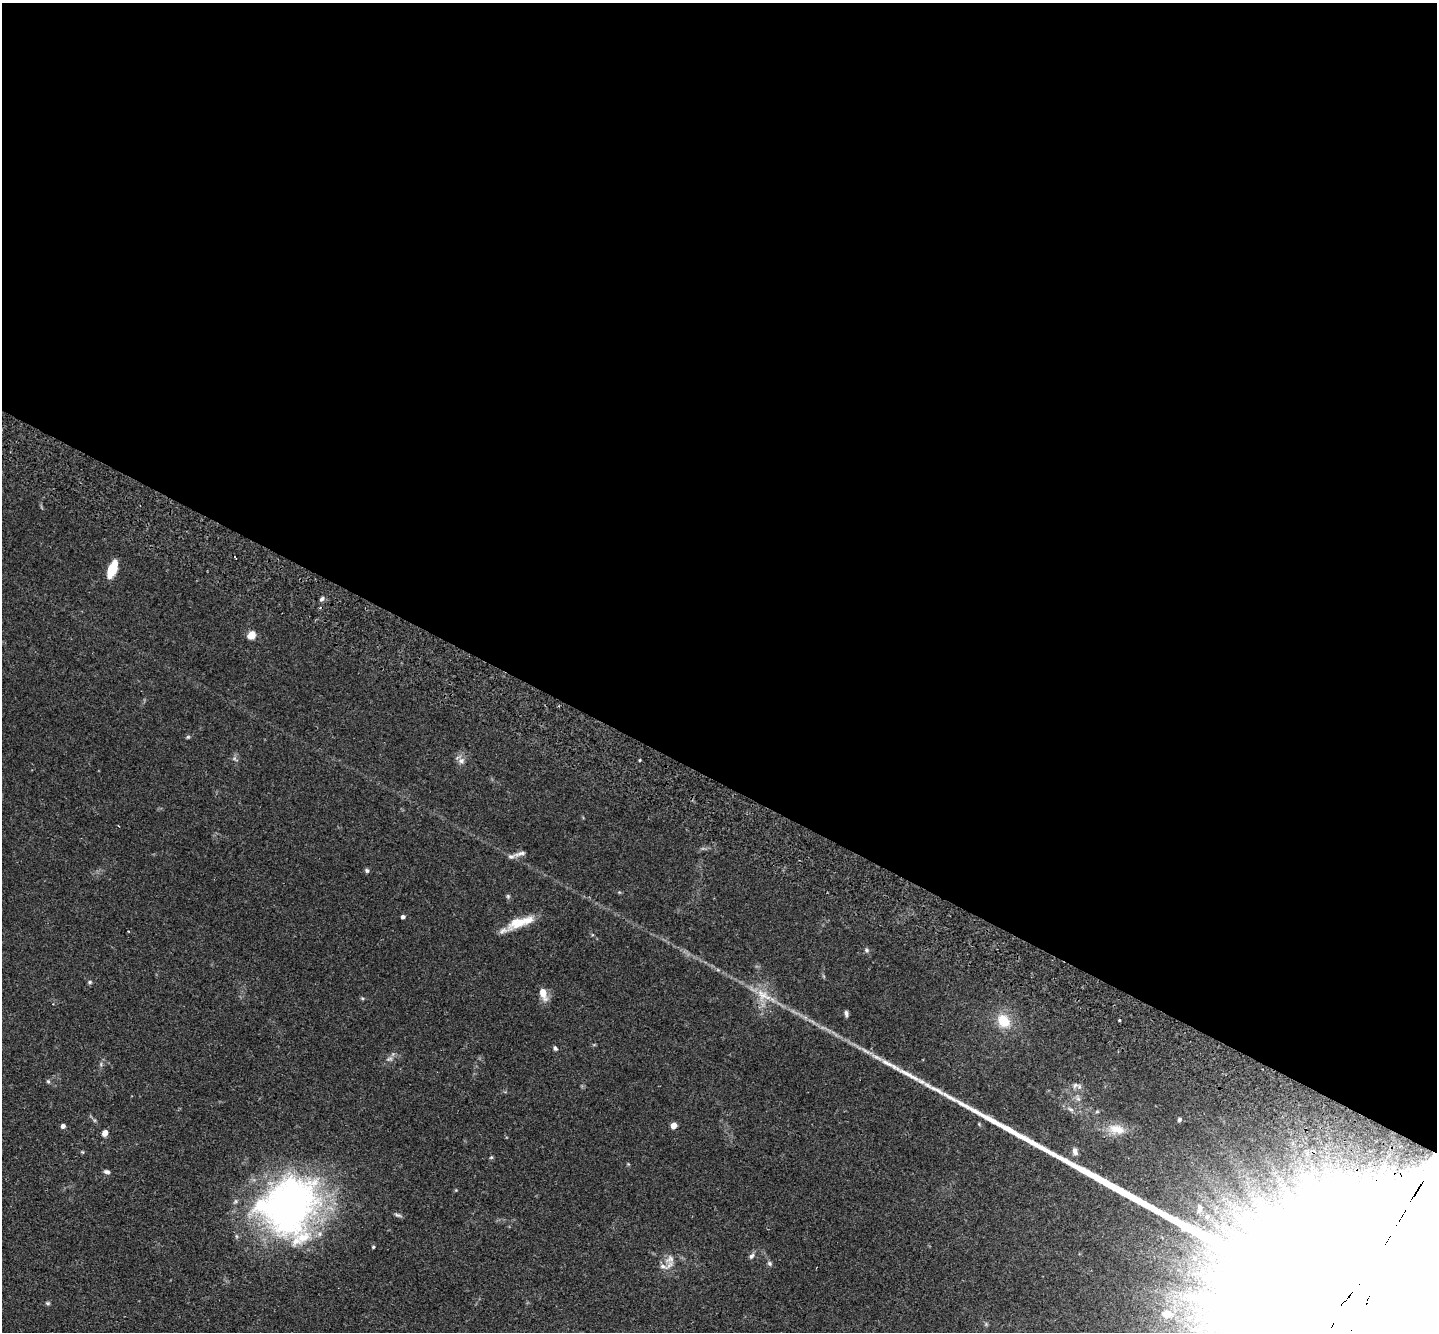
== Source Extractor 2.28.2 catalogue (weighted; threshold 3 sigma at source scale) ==
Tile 3 of 4 x 4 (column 3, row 1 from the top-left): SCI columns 2902-4336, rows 4328-5657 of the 5803 x 5857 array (HDU 1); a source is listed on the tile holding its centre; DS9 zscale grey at full resolution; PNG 1439 x 1334 px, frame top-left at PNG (2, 3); no overlay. Shown black and unused: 59% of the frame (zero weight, under 2 of 3 exposures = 3% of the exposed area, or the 3 px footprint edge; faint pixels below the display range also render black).
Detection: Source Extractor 2.28.2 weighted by HDU 2 'WHT'; one run over the whole footprint, this tile lists its part. Background 0.0804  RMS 0.0057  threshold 0.0255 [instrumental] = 3 sigma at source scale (4.5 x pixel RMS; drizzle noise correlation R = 1.50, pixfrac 1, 0.05/0.05 arcsec/px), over >= 5 px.
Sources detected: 47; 1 long thin detection or spike segment (spike, bleed or trail) — not listed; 4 inside a brighter listed object's ellipse — not listed separately; the other 42 listed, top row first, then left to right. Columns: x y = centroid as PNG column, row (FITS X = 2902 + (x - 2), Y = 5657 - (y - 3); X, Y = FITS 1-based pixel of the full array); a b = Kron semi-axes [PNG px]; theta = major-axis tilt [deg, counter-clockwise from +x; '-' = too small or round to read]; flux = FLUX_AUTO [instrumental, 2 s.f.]
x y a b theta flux
112 569 18 8 68 11
322 599 7 4 28 1.2
251 635 10 7 39 4.9
188 737 5 4 - 0.65
639 760 3 3 - 0.97
461 761 9 8 - 2.3
520 854 22 5 13 3
367 871 6 5 - 1
508 896 6 4 18 0.69
403 917 4 3 - 1.6
518 923 29 14 18 12
866 950 6 5 - 0.98
90 982 5 5 - 0.8
543 993 12 7 -71 6.7
763 995 26 12 -32 11
846 1013 8 4 -84 1.4
1119 1020 3 3 - 1.6
1004 1021 19 15 -54 12
555 1048 6 5 - 1
390 1059 9 4 9 1.2
887 1063 23 6 -27 5.4
48 1081 5 5 - 0.78
1079 1087 9 6 -76 1.8
1071 1109 9 4 -21 1.6
1179 1119 6 4 47 0.95
674 1125 5 4 - 7
63 1126 4 4 - 2
1117 1129 24 12 -14 9.1
105 1133 7 6 - 2.8
1075 1151 10 6 -75 2.3
491 1157 5 4 - 0.67
107 1172 8 5 -11 1.4
289 1205 71 55 60 200
1200 1208 12 6 89 2.4
398 1215 11 4 -16 1.1
1207 1217 6 5 - 1.1
373 1247 4 4 - 0.73
751 1256 8 5 50 1.4
670 1259 13 10 24 4.2
770 1263 7 5 -47 1.1
48 1303 6 4 18 0.76
1167 1314 14 11 1 5.6